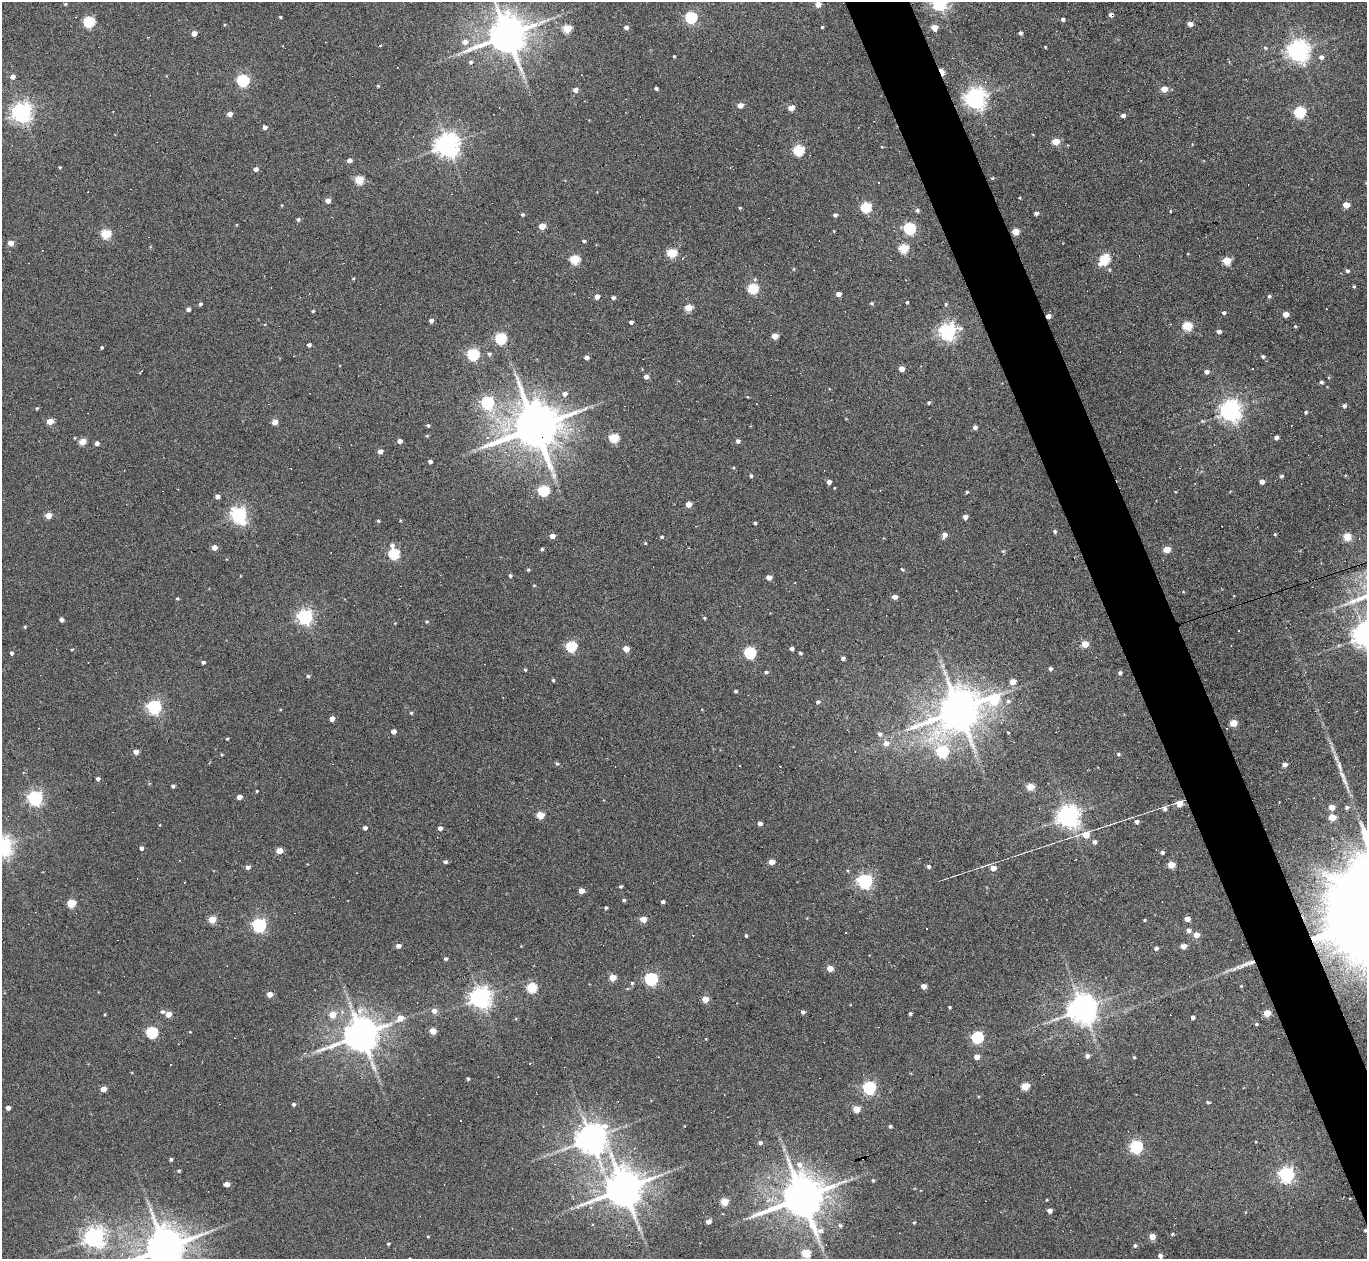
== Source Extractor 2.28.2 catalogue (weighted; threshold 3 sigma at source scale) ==
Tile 6 of 4 x 4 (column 2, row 2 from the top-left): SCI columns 1366-2730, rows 2660-3916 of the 5461 x 5447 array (HDU 1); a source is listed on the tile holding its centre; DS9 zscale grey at full resolution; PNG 1369 x 1261 px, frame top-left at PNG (2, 2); no overlay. Shown black and unused: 4% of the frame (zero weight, under 3 of 6 exposures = <1% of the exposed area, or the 3 px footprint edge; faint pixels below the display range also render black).
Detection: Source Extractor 2.28.2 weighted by HDU 2 'WHT'; one run over the whole footprint, this tile lists its part. Background 0.165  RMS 0.0096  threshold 0.0391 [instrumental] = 3 sigma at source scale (4.09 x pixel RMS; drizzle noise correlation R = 1.36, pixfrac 0.8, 0.05/0.05 arcsec/px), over >= 5 px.
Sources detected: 359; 34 cosmic-ray / hot-pixel residue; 1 long thin detection or spike segment (spike, bleed or trail) — not listed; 2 inside a brighter listed object's ellipse — not listed separately; the other 322 listed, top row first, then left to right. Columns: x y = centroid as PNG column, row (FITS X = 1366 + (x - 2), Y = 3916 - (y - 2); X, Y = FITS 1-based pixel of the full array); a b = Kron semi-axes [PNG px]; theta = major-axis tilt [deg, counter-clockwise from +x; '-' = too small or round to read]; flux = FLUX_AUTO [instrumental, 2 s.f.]
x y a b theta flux
65 4 4 3 - 1.1
818 4 4 4 - 12
1111 15 4 3 - 4.2
280 17 4 3 - 1
691 17 5 5 - 110
1063 19 4 4 - 2.2
89 22 5 5 - 81
1190 24 4 4 - 6.1
626 27 4 4 - 3.3
822 27 3 3 - 1
934 27 5 4 - 15
567 29 5 5 - 34
194 33 4 4 - 7.9
1020 33 4 4 - 2.3
507 35 11 10 - 3100
465 42 6 5 - 4.8
1045 47 3 3 - 0.83
1265 48 4 4 - 0.97
1298 51 7 7 - 650
674 56 3 3 - 1
1321 57 5 4 - 3.9
471 62 4 4 - 1.7
941 72 6 3 -62 20
13 77 5 4 - 4.7
243 80 5 5 - 110
378 86 4 3 - 1
656 88 4 3 - 2.1
1164 89 5 4 - 14
575 90 5 4 - 5.2
975 98 7 7 - 610
740 105 4 4 - 8
791 108 4 4 - 12
22 112 7 6 - 530
1300 112 6 6 - 82
229 114 4 4 - 6.4
1123 115 4 4 - 3.3
265 127 4 4 - 3.9
1056 141 5 4 - 21
447 145 8 7 - 860
882 147 4 3 - 0.66
798 150 5 5 - 66
349 160 4 4 - 4.8
60 167 4 3 - 0.89
256 169 5 4 - 3.3
992 178 4 4 - 0.96
359 180 5 5 - 37
328 201 4 4 - 6.1
1346 205 5 4 - 13
866 207 5 5 - 62
740 208 4 3 - 0.98
917 210 6 3 -62 1.9
1170 211 4 2 - 0.68
1036 213 4 3 - 2.6
522 215 4 4 - 1.4
835 215 4 4 - 2.3
298 219 4 4 - 1.8
542 226 5 4 - 15
910 228 5 5 - 100
1016 231 5 4 - 17
106 234 5 5 - 56
584 241 4 4 - 1.5
10 243 5 4 - 7.8
904 248 5 5 - 46
672 253 5 5 - 49
575 259 5 5 - 49
1104 259 7 5 45 58
1227 261 5 5 - 27
794 269 5 3 - 0.79
1347 271 5 4 - 1.9
353 278 4 3 - 0.96
1354 286 4 3 - 0.91
753 288 5 5 - 67
838 294 4 4 - 5.3
597 296 4 4 - 6.2
1269 296 5 4 - 1.6
613 298 4 3 - 2.6
907 302 3 3 - 1.1
871 303 5 4 - 1.1
200 304 4 4 - 1.8
946 304 4 3 - 1.4
688 308 5 4 - 20
188 309 4 4 - 3
313 311 3 3 - 1.1
1224 312 4 4 - 1.7
1286 314 4 4 - 9.4
1048 316 4 4 - 5
431 321 4 4 - 3.2
631 322 4 3 - 2.9
1187 326 5 5 - 44
1295 326 5 4 - 1.1
948 331 7 6 - 350
1219 331 4 3 - 3.2
775 336 5 4 - 12
501 338 5 5 - 88
309 345 4 3 - 2.6
102 347 3 3 - 1.3
473 354 5 5 - 110
489 354 5 5 - 1.9
1263 356 5 4 - 1.7
586 358 4 4 - 4
902 369 4 4 - 8.8
1206 372 5 4 - 3.6
646 377 4 4 - 4.4
1321 382 4 4 - 1.6
564 394 5 5 - 3.9
487 403 6 6 - 120
929 403 4 4 - 1.3
1344 406 5 4 - 2.4
37 408 4 4 - 0.97
1231 410 7 7 - 620
1306 412 4 4 - 1.4
50 421 5 4 - 16
1202 421 5 5 - 1.2
274 422 4 4 - 12
428 425 4 3 - 1.6
535 427 14 12 23 5000
975 427 4 4 - 3.1
427 436 4 4 - 1
1276 437 4 4 - 3.8
614 438 5 5 - 49
82 441 5 4 - 19
400 441 4 4 - 5.3
738 441 4 4 - 2.8
97 443 4 4 - 3.6
380 451 4 4 - 6.1
430 462 4 4 - 3.2
751 476 4 4 - 1.8
1281 476 4 4 - 1.7
829 482 4 4 - 3.9
1262 482 4 4 - 5.3
834 488 3 2 - 0.58
544 490 5 5 - 75
967 492 4 3 - 1.3
217 497 4 4 - 3.4
689 504 4 4 - 9.6
48 515 5 4 - 13
239 515 7 6 - 280
965 517 4 4 - 4
400 520 4 3 - 0.7
378 521 4 3 - 1
755 523 3 3 - 1.5
1055 531 4 4 - 1.7
1275 534 4 4 - 0.93
945 535 6 4 63 5.5
552 536 4 4 - 6.5
662 537 4 3 - 1.4
1347 537 5 5 - 25
645 543 3 3 - 0.9
392 545 6 5 - 2.7
214 548 5 4 - 6.4
1167 549 5 4 - 15
1003 551 4 4 - 1
394 554 5 5 - 73
902 569 4 4 - 1.3
528 570 4 4 - 1.2
510 576 4 4 - 1.7
769 577 4 4 - 6.1
534 585 4 3 - 0.66
895 597 4 4 - 6.3
177 599 3 3 - 1.1
305 617 6 6 - 260
704 618 4 3 - 1.2
61 620 4 4 - 3.3
427 622 4 4 - 1.1
395 623 4 3 - 0.66
25 627 4 3 - 1.1
1365 635 8 8 - 950
1085 644 5 4 - 18
571 646 5 5 - 74
626 649 4 4 - 13
792 649 4 4 - 2.7
72 650 4 3 - 1
11 653 4 4 - 1.9
750 653 6 5 - 89
800 653 4 3 - 1.4
843 658 4 4 - 2.4
203 662 4 3 - 2.1
1050 669 4 4 - 2.2
525 670 4 3 - 1.1
766 672 5 4 - 1.6
1120 673 5 4 - 2.2
308 676 4 4 - 1.4
553 680 4 3 - 1.2
1013 682 5 5 - 9.8
736 691 3 3 - 1.8
994 699 10 6 8 53
1008 701 6 5 - 2
818 702 6 4 11 1.9
154 707 6 6 - 190
959 710 13 11 45 3000
411 713 4 3 - 1.2
332 719 4 4 - 6
1233 723 5 4 - 16
393 731 4 4 - 5.8
1008 733 3 2 - 0.72
880 734 6 5 - 2.7
227 739 3 3 - 1
886 743 7 6 - 6
942 751 6 6 - 89
136 752 6 5 - 4.5
222 754 3 3 - 0.89
1118 754 5 4 - 1.6
1285 764 4 4 - 4.5
98 779 4 3 - 2.8
1346 785 29 4 -70 7.3
173 786 3 3 - 2.1
1030 787 5 4 - 21
257 791 3 3 - 0.93
239 797 4 4 - 5.1
35 798 6 6 - 220
1179 804 5 5 - 13
1332 807 5 4 - 9.1
1347 807 5 4 - 1.9
1164 809 7 6 - 2.7
540 815 5 4 - 27
1068 816 7 7 - 680
1332 817 5 4 - 18
1136 822 5 4 - 3.4
760 823 4 4 - 4.3
160 825 4 2 - 0.63
365 828 4 3 - 4.1
440 828 4 4 - 4.2
1086 835 7 6 - 13
1094 842 5 4 - 2.8
2 846 7 7 - 510
141 848 4 3 - 2.7
280 851 4 4 - 13
1162 852 4 3 - 2.2
445 862 4 4 - 2.3
772 862 5 4 - 9.5
1171 865 5 4 - 18
248 867 4 4 - 4.4
929 867 5 5 - 2.1
993 868 5 5 - 8.2
848 871 4 3 - 0.81
865 881 6 6 - 220
184 882 3 2 - 0.52
620 886 4 3 - 1.5
581 891 4 4 - 9.2
624 900 4 4 - 1.4
663 902 4 3 - 2.3
71 904 5 5 - 35
606 908 4 3 - 1.4
212 919 5 4 - 22
643 919 5 4 - 14
1187 919 4 4 - 7.6
1144 920 3 3 - 0.91
259 925 6 6 - 190
1189 930 5 5 - 3.5
845 932 3 2 - 1
746 935 4 3 - 1.1
1196 935 5 4 - 11
398 946 4 4 - 4.1
1183 946 5 4 - 8.2
1156 948 4 4 - 2.5
446 959 4 4 - 1.9
1246 964 35 5 20 11
830 968 5 4 - 9.7
613 977 5 4 - 16
651 979 6 5 - 140
632 983 5 4 - 1.4
924 986 4 4 - 7.3
532 988 5 5 - 55
270 994 4 4 - 8.4
481 997 7 7 - 610
705 999 5 4 - 16
949 1007 3 2 - 1
1083 1009 8 8 - 1400
434 1011 6 5 - 5
162 1012 6 5 - 2.1
803 1012 5 4 - 1.9
1267 1013 5 4 - 20
168 1014 4 4 - 9.3
910 1014 3 3 - 1.5
332 1015 5 5 - 13
1193 1017 4 4 - 2.5
400 1018 7 5 35 9.3
1256 1024 5 4 - 1.1
433 1031 5 4 - 14
152 1032 6 6 - 67
190 1032 3 2 - 0.59
361 1034 10 9 - 2300
978 1037 6 5 - 100
706 1039 3 2 - 0.58
1087 1056 5 5 - 2.9
977 1057 4 4 - 6.5
1134 1057 4 4 - 1
468 1079 3 3 - 1.5
1025 1086 5 5 - 26
869 1088 6 5 - 150
103 1089 4 4 - 9.4
1207 1102 6 3 -8 1.3
293 1104 4 4 - 1.8
8 1108 4 4 - 4.2
856 1109 5 4 - 18
890 1126 4 3 - 1.5
591 1138 9 9 - 1500
760 1143 5 4 - 2.1
1136 1147 6 6 - 130
171 1159 3 3 - 1.9
179 1171 4 3 - 1.4
1287 1175 6 6 - 260
873 1180 4 3 - 1.1
227 1184 4 4 - 7.4
624 1189 12 10 20 2700
802 1197 13 12 - 3900
1047 1200 3 2 - 0.71
724 1202 5 5 - 28
1049 1211 4 4 - 5.3
708 1221 4 4 - 7.1
914 1222 4 3 - 0.96
593 1224 3 3 - 1.1
1365 1230 4 4 - 1.1
1172 1234 5 4 - 1
428 1236 4 3 - 0.69
95 1237 7 7 - 560
1152 1237 4 4 - 11
388 1244 4 3 - 1.1
1135 1246 5 4 - 1.8
165 1248 12 10 23 3300
806 1253 5 5 - 42
1160 1255 4 4 - 3.7
Overlapping masked pixels (flux is a lower limit): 6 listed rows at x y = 1111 15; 941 72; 1048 316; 535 427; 1246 964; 1365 1230
Isophote crosses this tile's border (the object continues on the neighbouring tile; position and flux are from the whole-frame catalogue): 5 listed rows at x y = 818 4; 507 35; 1365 635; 2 846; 165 1248
Unlisted compact peaks at least as high as the median listed source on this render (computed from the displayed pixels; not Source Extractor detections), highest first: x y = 542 549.